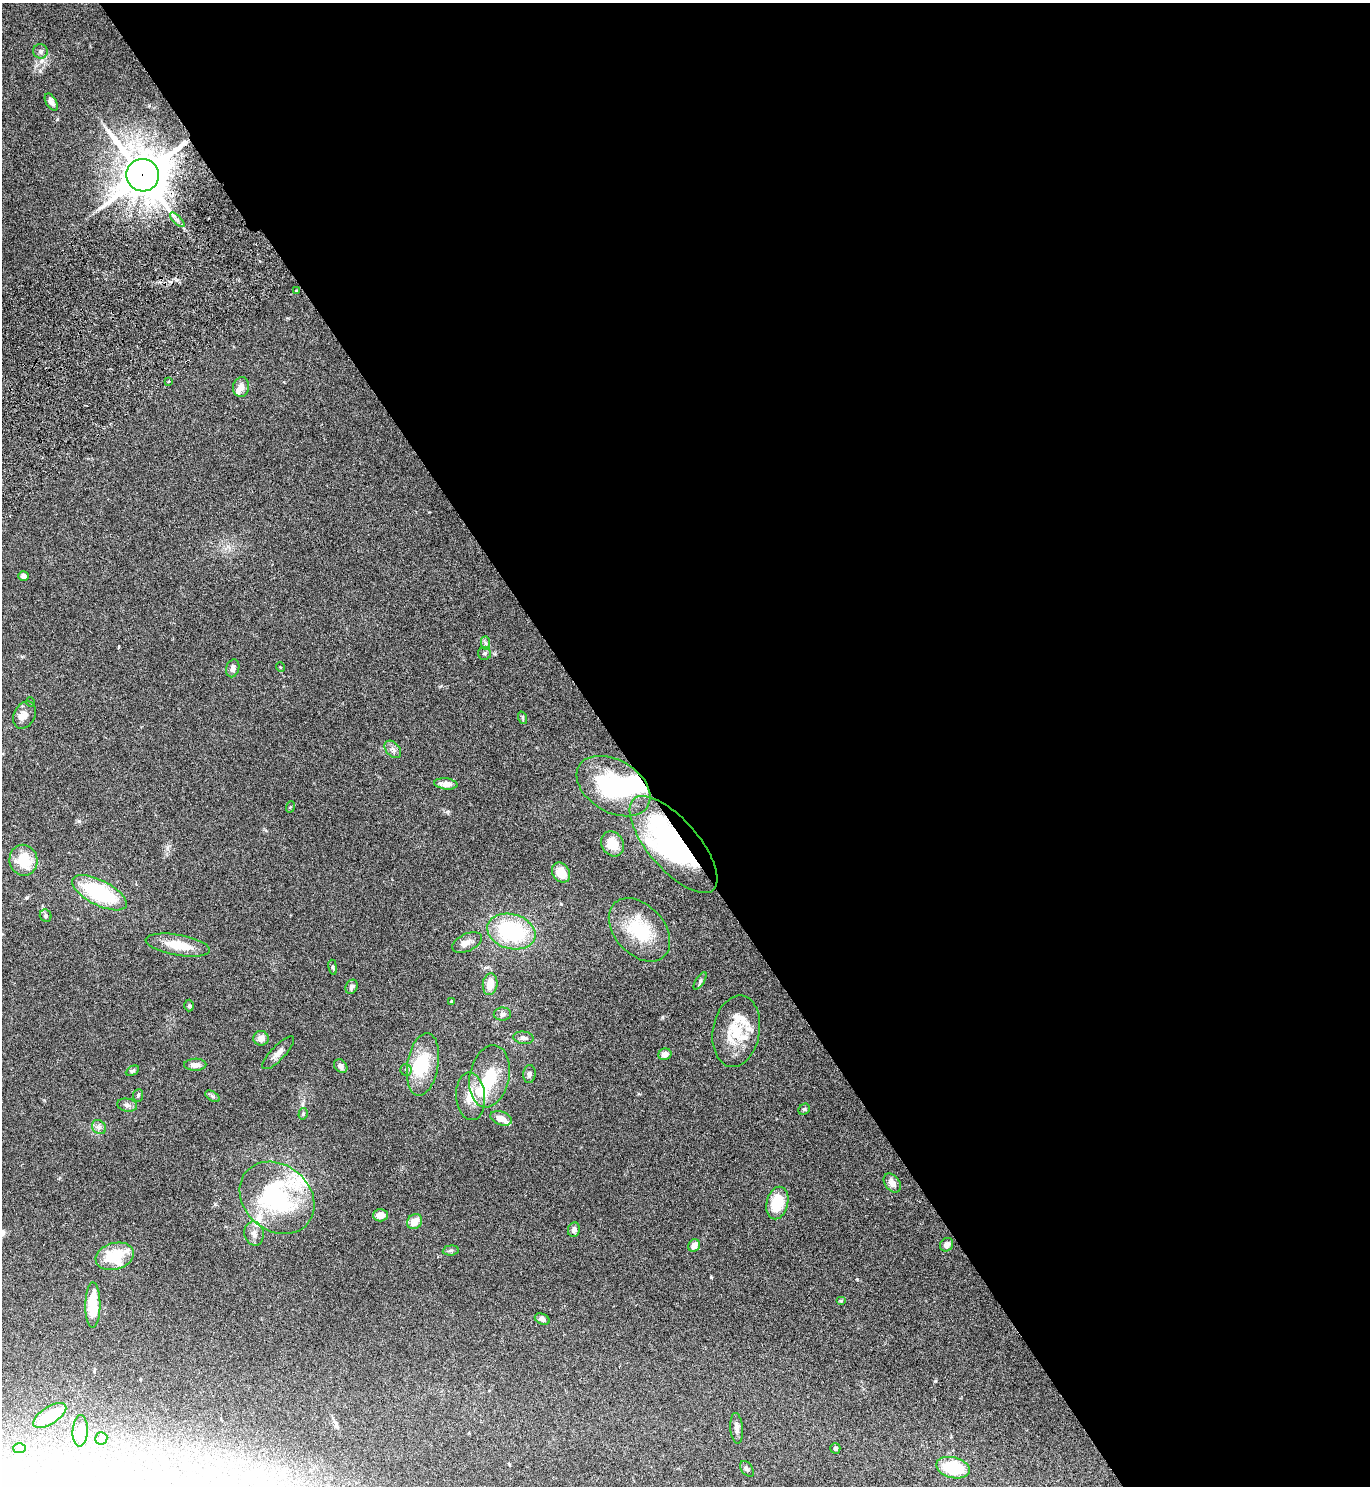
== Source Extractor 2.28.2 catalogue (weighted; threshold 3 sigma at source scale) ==
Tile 8 of 4 x 4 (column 4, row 2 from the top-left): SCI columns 4306-5673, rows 3019-4502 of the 6011 x 6034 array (HDU 1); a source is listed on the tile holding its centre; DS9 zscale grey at full resolution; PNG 1372 x 1488 px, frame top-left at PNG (2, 3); each listed source drawn as its Kron ellipse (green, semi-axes under 4 px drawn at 4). Shown black and unused: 55% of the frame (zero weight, under 4 of 7 exposures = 3% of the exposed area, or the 3 px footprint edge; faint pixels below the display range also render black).
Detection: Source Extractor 2.28.2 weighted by HDU 2 'WHT'; one run over the whole footprint, this tile lists its part. Background 0.0574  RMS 0.0042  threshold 0.0173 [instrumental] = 3 sigma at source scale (4.09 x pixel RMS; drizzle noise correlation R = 1.36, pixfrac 0.8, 0.05/0.05 arcsec/px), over >= 5 px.
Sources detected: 93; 4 inside a brighter object's white glare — neither listed nor drawn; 11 inside a brighter listed object's ellipse — not listed separately; the other 78 listed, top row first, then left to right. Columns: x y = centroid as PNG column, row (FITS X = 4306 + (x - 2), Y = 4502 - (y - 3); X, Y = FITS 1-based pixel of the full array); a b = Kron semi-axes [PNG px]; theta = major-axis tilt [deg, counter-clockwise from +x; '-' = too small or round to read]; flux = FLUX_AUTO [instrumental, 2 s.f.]
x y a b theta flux
40 51 7 7 - 1.2
51 102 9 5 -60 1.6
143 175 16 16 - 1400
177 220 9 3 -45 0.89
296 291 4 3 - 0.38
169 381 3 2 - 0.33
241 387 10 8 78 2.7
23 576 5 5 - 1.5
486 643 7 4 -89 0.88
485 653 6 6 - 0.75
280 667 5 3 - 0.27
233 668 9 6 74 1.7
31 702 5 3 - 0.35
24 715 14 10 61 3.5
523 718 6 4 -71 0.52
393 749 10 6 -50 1.5
446 784 12 5 -6 2.9
613 786 40 26 -30 43
290 807 6 3 71 0.38
613 844 13 11 -58 6.6
673 845 60 25 -49 75
23 860 15 14 - 12
561 873 11 8 -56 6
99 893 30 12 -27 31
46 916 6 5 - 0.81
639 930 36 24 -48 20
511 931 24 17 -16 35
467 942 16 8 24 2.6
178 945 32 10 -10 9.2
333 967 7 4 -82 0.58
700 981 10 4 58 0.83
490 984 11 7 82 4.4
352 987 7 5 64 1.2
452 1001 3 3 - 0.55
189 1006 6 5 - 0.54
502 1014 9 6 2 1
736 1031 36 23 80 14
261 1038 7 7 - 3
523 1038 10 6 -5 1.4
278 1053 21 7 46 2.4
665 1054 6 5 - 2.2
423 1064 31 15 80 15
195 1065 11 6 1 1.9
341 1066 7 6 - 1.5
406 1070 6 5 - 0.71
132 1071 7 4 28 0.67
529 1074 9 6 84 1.6
490 1076 31 19 79 15
138 1095 6 5 - 0.56
212 1096 8 4 -32 0.71
471 1096 24 14 -85 6.3
127 1105 10 6 -9 1.2
804 1109 6 5 - 0.53
303 1114 6 4 74 0.66
501 1118 11 7 -21 3.3
99 1127 8 6 -47 1.2
892 1183 10 7 -52 2.5
277 1198 40 33 -40 49
777 1203 16 10 77 12
380 1215 7 6 - 2.1
415 1222 8 7 - 4.4
574 1230 7 6 - 1.5
254 1234 12 9 -78 2.5
694 1245 6 5 - 2.7
947 1245 7 6 - 2
451 1250 8 5 5 0.78
115 1256 19 13 16 16
841 1301 5 4 - 0.44
93 1305 23 7 90 13
542 1319 8 5 -24 1.4
50 1415 19 8 32 10
737 1428 15 6 -85 1.9
80 1431 16 7 87 5.7
101 1438 6 6 - 2.4
19 1448 6 5 - 0.59
835 1448 5 5 - 1.1
953 1468 17 10 -14 20
747 1469 9 5 -53 1
Overlapping masked pixels (flux is a lower limit): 2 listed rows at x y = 143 175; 673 845
Unlisted compact peaks at least as high as the median listed source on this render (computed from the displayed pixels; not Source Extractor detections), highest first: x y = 711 1277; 79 821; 857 1279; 215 1204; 149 105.